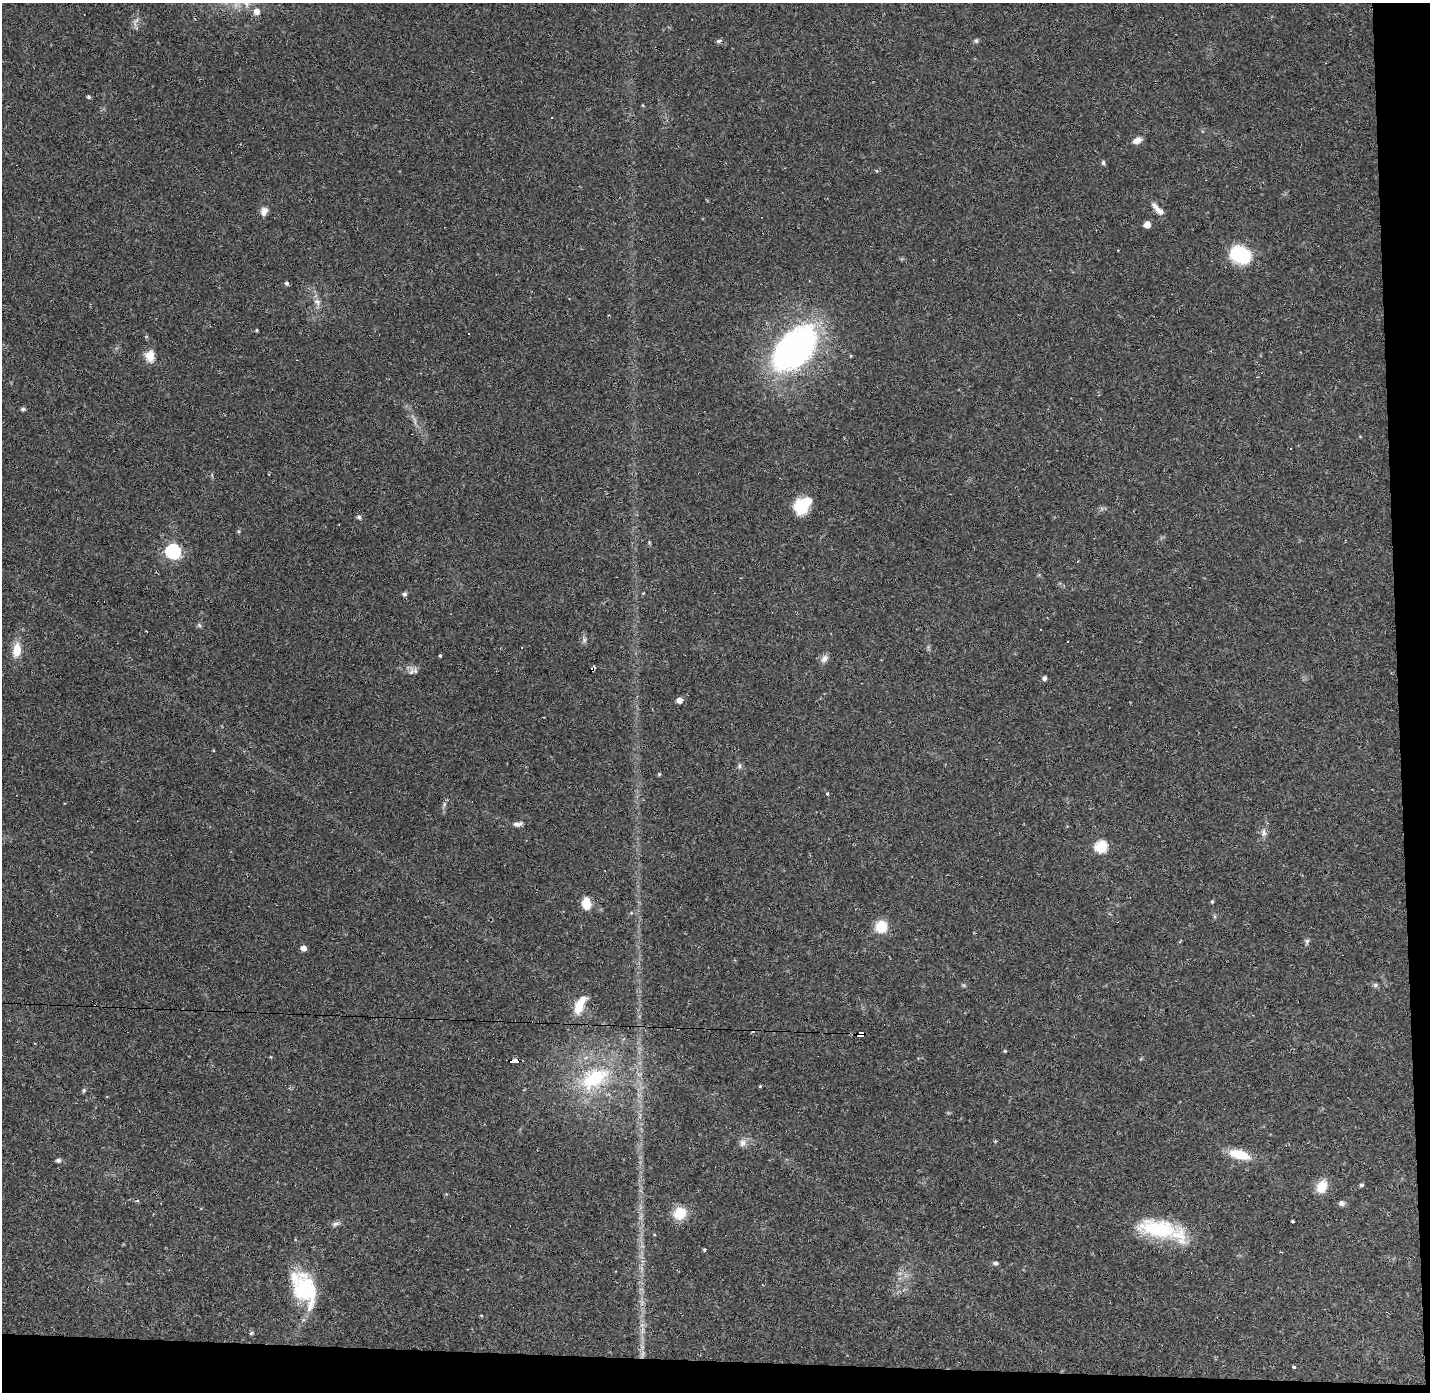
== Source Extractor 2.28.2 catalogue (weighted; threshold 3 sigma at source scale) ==
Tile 9 of 3 x 3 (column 3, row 3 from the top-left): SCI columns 2858-4285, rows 42-1431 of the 4285 x 4255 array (HDU 1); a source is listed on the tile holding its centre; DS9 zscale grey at full resolution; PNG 1432 x 1394 px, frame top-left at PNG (2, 3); no overlay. Shown black and unused: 5% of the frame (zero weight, under 2 of 3 exposures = <1% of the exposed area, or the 3 px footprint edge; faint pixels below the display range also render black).
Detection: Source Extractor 2.28.2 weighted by HDU 2 'WHT'; one run over the whole footprint, this tile lists its part. Background 0.0807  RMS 0.0053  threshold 0.0238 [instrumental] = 3 sigma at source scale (4.5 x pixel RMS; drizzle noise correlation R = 1.50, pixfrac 1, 0.05/0.05 arcsec/px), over >= 5 px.
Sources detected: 79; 2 too faint to see at this stretch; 7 cosmic-ray / hot-pixel residue — not listed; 1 inside a brighter listed object's ellipse — not listed separately; the other 69 listed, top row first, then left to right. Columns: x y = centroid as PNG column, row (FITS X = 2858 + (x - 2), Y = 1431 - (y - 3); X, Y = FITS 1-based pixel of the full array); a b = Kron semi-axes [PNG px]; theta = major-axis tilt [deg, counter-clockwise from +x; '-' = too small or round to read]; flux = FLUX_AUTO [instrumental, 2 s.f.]
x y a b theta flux
257 12 7 7 - 3.2
719 41 7 5 13 1.2
976 41 7 5 75 0.95
88 97 4 3 - 1
552 118 3 3 - 0.85
1137 140 10 6 30 3.6
1103 163 6 4 -87 1.1
1158 209 21 7 -46 4.2
264 211 10 8 66 3
1147 225 5 5 - 5.4
1240 254 23 17 -23 26
287 283 5 4 - 1.1
317 302 10 8 -44 2.7
257 330 4 3 - 0.58
795 349 38 23 46 200
150 356 14 11 -76 6
23 409 5 4 - 1.1
802 506 21 14 45 17
359 517 6 5 - 1.2
649 542 6 3 -73 0.58
173 551 7 6 - 120
643 593 4 2 - 0.43
404 594 5 5 - 1.4
199 625 6 4 -46 0.88
584 640 8 6 -70 1.4
17 650 16 10 82 8.3
440 656 4 4 - 0.53
824 659 14 6 59 2.2
592 669 5 3 - 3.7
411 672 14 7 76 2.6
1045 678 5 4 - 1.7
679 700 5 5 - 3.7
740 766 7 4 90 0.97
659 774 5 4 - 0.61
827 794 3 3 - 7.6
444 804 7 4 88 1.1
516 824 9 7 -26 1.8
1263 833 11 7 -85 2.4
1101 847 7 6 - 45
1212 902 4 4 - 0.68
586 903 12 8 -85 8.7
631 913 5 4 - 0.62
881 927 10 10 - 15
1307 941 8 5 77 1.1
303 948 5 4 - 3.6
1375 985 7 5 -47 1.1
580 1005 23 10 65 10
861 1035 6 4 8 91
1005 1051 4 3 - 0.56
514 1061 8 3 -2 39
594 1078 48 28 30 48
760 1086 4 3 - 0.54
84 1090 6 5 - 0.81
995 1141 5 3 - 0.45
742 1143 10 8 79 2.6
1239 1154 24 10 -17 13
58 1160 5 5 - 1.5
1362 1185 5 4 - 1
1322 1187 13 10 62 10
1342 1203 7 6 - 1.6
680 1213 15 14 - 11
1292 1221 3 2 - 0.64
335 1224 11 5 15 1.6
1158 1228 55 22 -7 38
995 1263 6 5 - 1.1
304 1289 44 26 -63 40
481 1315 5 3 - 0.43
251 1333 5 4 - 0.97
1294 1367 3 3 - 1.1
Overlapping masked pixels (flux is a lower limit): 3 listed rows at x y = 592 669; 861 1035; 514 1061